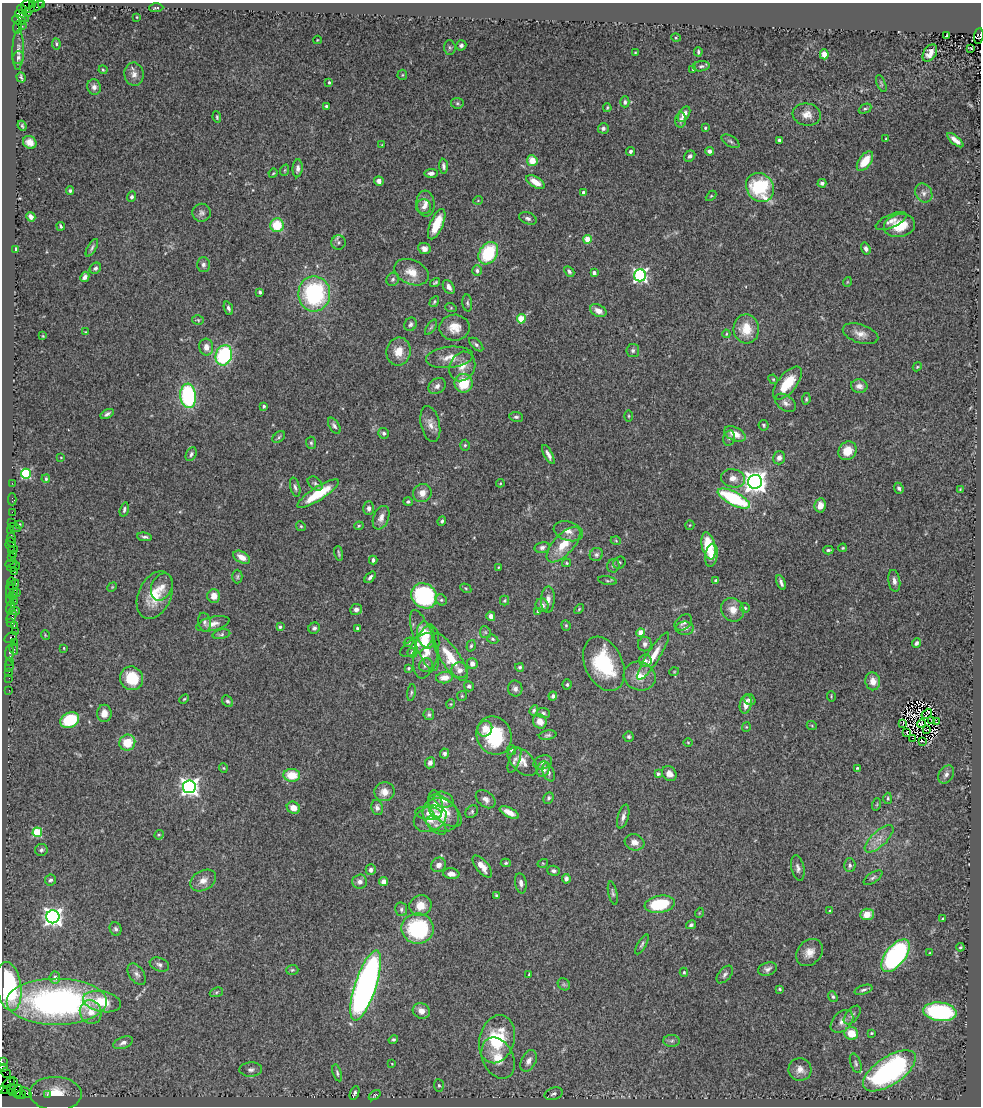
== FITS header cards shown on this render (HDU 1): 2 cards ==
NAXIS1  =                  979
NAXIS2  =                 1104

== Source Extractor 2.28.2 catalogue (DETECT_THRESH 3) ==
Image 979 x 1104 px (HDU 1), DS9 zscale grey, 1 PNG px = 1 image px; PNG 983 x 1108 px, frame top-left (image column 1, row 1104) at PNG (2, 3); each listed source drawn as its Kron ellipse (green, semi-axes under 4 px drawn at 4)
Background 2.53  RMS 0.044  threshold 0.133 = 3 sigma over >= 5 px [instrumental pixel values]
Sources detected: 451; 3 with non-positive FLUX_AUTO (blend fragments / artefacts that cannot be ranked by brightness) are neither listed nor drawn; the other 448 listed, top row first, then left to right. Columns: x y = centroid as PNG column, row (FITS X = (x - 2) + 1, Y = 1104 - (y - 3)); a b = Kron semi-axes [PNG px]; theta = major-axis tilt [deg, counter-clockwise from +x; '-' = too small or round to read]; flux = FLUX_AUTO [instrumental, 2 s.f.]
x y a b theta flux
33 4 3 3 - 320
42 4 3 2 - 92
36 6 8 4 38 490
28 7 7 6 - 810
156 8 7 3 2 4.7
22 9 5 3 - 240
28 13 3 2 - 93
22 16 8 4 -37 1500
137 17 3 2 - 2.4
19 20 7 3 -21 220
22 26 3 2 - 47
17 28 6 3 82 270
947 35 3 2 - 3.4
979 36 8 5 84 1300
676 38 5 3 - 3.1
317 40 4 2 - 2.2
56 44 5 4 - 4.2
461 45 5 5 - 8.9
450 47 7 5 -88 6.3
971 49 3 3 - 5.9
18 50 20 5 88 10
698 52 4 3 - 4.6
635 53 3 2 - 2.4
930 53 9 6 57 20
824 54 5 4 - 32
18 57 6 5 - 6.5
701 66 8 5 7 6.6
103 70 4 3 - 3.1
693 70 3 3 - 3
134 74 11 9 -81 20
402 75 5 5 - 4.1
21 77 5 2 - 4.3
329 82 3 3 - 4.8
881 84 9 3 -68 4.5
94 87 8 7 - 13
625 102 5 4 - 8.1
457 103 6 5 - 5.4
326 106 4 3 - 3.9
607 108 4 3 - 3.6
865 109 7 4 26 5.3
684 114 8 5 58 19
807 114 14 11 -7 28
217 117 6 3 -82 4
681 120 7 5 83 10
22 126 5 3 - 3.3
603 128 5 5 - 8.7
705 128 4 4 - 4
886 139 3 2 - 2.1
779 140 4 3 - 5.7
955 140 10 4 -40 18
730 141 10 5 -31 6.5
30 142 7 6 - 19
382 145 3 3 - 2.1
631 151 4 4 - 9.4
709 151 4 4 - 10
690 156 6 5 - 8.1
532 161 5 5 - 43
865 161 11 6 54 54
443 166 7 4 -86 7.2
298 168 9 5 85 11
285 170 6 3 70 3.4
273 173 5 4 - 3.1
431 173 7 4 3 10
379 181 5 5 - 14
535 182 10 5 -31 34
822 183 4 4 - 8.7
760 187 15 13 -53 210
70 191 4 3 - 4.7
583 193 4 3 - 11
924 193 10 8 -58 15
711 196 6 4 44 3.7
132 197 5 4 - 7.3
478 200 5 3 - 2.3
425 204 13 9 -85 22
424 207 7 7 - 13
201 213 9 9 - 11
31 217 5 4 - 11
528 218 9 5 -21 9.5
891 221 17 6 24 18
437 224 16 6 67 67
277 225 7 7 - 93
61 226 4 3 - 4.4
899 226 16 11 13 67
587 239 4 4 - 68
338 243 7 7 - 8.2
92 248 10 4 60 6.7
424 249 6 5 - 16
866 249 6 4 -72 8.6
15 250 3 3 - 26
488 253 12 9 58 170
203 265 7 6 - 9.7
95 268 6 5 - 8.4
477 271 5 5 - 8.6
569 271 6 4 -45 6.6
411 272 18 12 -25 45
594 273 4 4 - 9
640 275 6 6 - 720
85 277 5 4 - 12
393 279 7 6 - 7.2
847 282 5 3 - 2.4
435 283 5 3 - 4.3
449 287 8 5 -59 14
260 292 4 3 - 5
314 294 17 16 - 360
434 302 6 4 60 4.3
467 303 8 5 -85 6.5
228 308 7 4 -68 8.5
451 308 5 3 - 2.9
598 311 9 6 -27 23
521 319 4 4 - 110
198 320 6 4 -15 4.2
410 324 7 6 - 7.1
431 327 9 3 56 4.3
454 328 15 13 1 41
746 329 14 12 -84 61
86 332 3 3 - 2.3
726 334 4 4 - 2.9
860 334 18 9 -18 27
43 336 4 3 - 2.6
476 345 8 5 -43 7.1
206 347 8 7 - 21
398 351 14 12 80 46
633 351 6 6 - 7.3
224 355 10 8 71 280
449 357 24 10 6 38
462 366 15 12 65 34
917 367 5 3 - 3.2
773 379 5 4 - 3.3
463 383 9 9 - 79
787 383 20 9 51 84
437 386 9 7 39 13
859 386 8 6 -7 18
188 396 12 8 -85 340
806 399 6 4 81 4.2
785 403 12 7 -37 14
264 406 4 3 - 4.7
107 414 7 4 31 8.3
629 416 5 3 - 3.2
516 417 7 5 -8 6.4
430 424 18 9 -77 25
764 425 5 5 - 4.6
334 426 9 5 -57 8.8
384 433 5 5 - 6.5
735 434 11 6 -24 36
279 437 7 4 38 4.9
729 438 8 5 76 7.9
311 443 6 5 - 5.4
465 445 5 4 - 4.6
847 451 10 8 45 42
191 454 7 5 64 8
548 454 10 3 -62 12
61 457 3 2 - 1.8
779 458 7 6 - 14
26 474 5 5 - 260
733 478 12 9 -12 23
46 479 4 3 - 4.5
755 482 7 7 - 2600
12 483 2 2 - 40
315 483 8 6 -39 7.8
500 483 4 3 - 2.7
295 487 10 4 -75 8.6
899 488 5 4 - 6.5
960 489 3 3 - 2.7
422 493 9 9 - 27
318 494 24 6 33 99
734 498 18 6 -27 270
12 499 6 3 -89 62
408 502 5 4 - 5
820 505 7 5 80 23
369 508 7 5 90 12
124 509 7 4 75 6.2
12 512 2 2 - 65
381 518 12 7 68 19
442 521 5 3 - 5.8
11 523 3 3 - 220
19 524 3 3 - 2.2
690 525 5 4 - 2.9
301 526 5 4 - 4
359 526 5 3 - 3.6
14 527 6 2 -18 71
11 531 2 2 - 33
568 531 15 9 -18 25
11 537 5 3 - 260
144 537 7 3 -6 6.9
616 541 5 3 - 2.8
11 542 5 2 - 120
563 545 22 10 47 69
708 546 14 6 -78 120
12 547 7 3 -37 270
542 547 7 5 13 8.3
843 548 4 3 - 2.9
11 550 3 3 - 140
828 550 5 3 - 6
339 553 7 3 -79 5
13 554 3 2 - 130
596 554 7 6 - 8
711 555 11 6 82 21
242 557 9 5 -29 29
11 558 3 2 - 140
373 560 4 3 - 7.5
567 563 4 4 - 3.4
619 563 6 5 - 5.4
11 564 6 3 6 150
613 566 7 6 - 6.7
14 567 7 3 19 280
498 567 3 2 - 2
14 572 2 2 - 110
237 577 7 5 -90 4.9
370 577 7 4 49 7.9
716 580 4 3 - 7.3
607 581 9 3 -9 4.2
894 581 11 6 -81 15
11 582 4 3 - 250
781 583 8 3 -69 9.4
13 585 6 3 38 400
112 587 5 4 - 3.5
162 587 14 10 65 25
466 588 6 4 -30 3.7
10 590 8 2 88 150
13 592 3 3 - 220
17 592 2 2 - 120
155 595 25 16 65 88
13 596 3 3 - 360
214 596 7 6 - 27
424 596 13 12 - 300
10 599 6 2 -88 560
441 600 6 5 - 5.5
504 600 5 4 - 3.8
548 600 13 7 87 15
14 601 2 2 - 140
542 605 7 6 - 12
11 607 7 3 79 660
745 608 5 5 - 4.3
356 609 6 5 - 10
579 609 6 3 46 3.3
733 610 12 11 - 33
14 611 5 3 - 170
538 611 4 4 - 6.1
12 616 7 3 62 500
491 616 5 4 - 16
205 622 9 6 -78 11
683 622 9 7 37 13
11 623 4 3 - 200
213 624 17 7 14 23
566 625 5 4 - 4.3
14 626 3 2 - 100
280 627 4 4 - 5.9
314 628 6 5 - 7.8
357 628 3 3 - 4.4
685 628 9 6 0 12
15 631 4 2 - 190
485 632 6 5 - 5.3
641 633 4 4 - 70
221 634 9 4 12 6.3
45 635 5 3 - 2.4
426 635 14 8 -75 44
11 638 7 4 34 480
493 639 6 4 -27 4.1
424 640 32 9 -70 82
14 642 3 2 - 110
409 642 5 4 - 5
916 643 4 3 - 9.5
645 644 7 6 - 10
417 645 18 7 31 21
471 646 6 4 71 4.4
64 648 3 2 - 2.2
14 649 6 3 -81 160
426 652 27 12 78 53
10 653 8 3 87 460
412 653 5 5 - 12
653 656 28 6 58 52
450 657 28 9 -56 78
645 660 6 6 - 8.2
9 661 3 2 - 190
472 664 5 5 - 16
604 664 28 19 -66 200
426 665 7 6 - 11
9 666 6 3 -80 190
520 667 4 4 - 4.7
408 668 3 3 - 4
460 670 8 7 - 16
9 672 2 2 - 79
674 672 5 3 - 2.4
640 676 16 14 -23 47
9 678 2 2 - 82
132 678 12 11 - 91
445 678 8 5 7 26
873 681 9 7 -82 29
567 684 5 4 - 5.5
469 686 5 5 - 6.8
515 689 8 7 - 11
9 690 2 2 - 52
411 693 8 3 81 4.6
462 696 5 5 - 3.9
553 696 4 4 - 8
831 696 5 3 - 2.9
184 699 5 3 - 3.4
749 700 6 5 - 6.8
227 701 6 5 - 6.5
451 704 5 3 - 2.5
746 704 9 5 77 29
534 710 5 3 - 5.4
104 713 8 7 - 27
543 713 6 5 - 6.7
927 714 6 2 47 6.6
429 715 5 5 - 5.9
70 720 10 7 27 150
932 720 3 2 - 0.94
540 721 7 6 - 27
937 722 3 2 - 2.5
903 723 3 2 - 0.01
922 724 4 2 - 5.9
812 726 5 3 - 2.9
746 727 4 4 - 3.1
485 729 8 7 - 27
926 729 3 2 - 3.8
906 733 3 2 - 2.4
494 735 20 17 -66 170
548 735 9 4 9 6.2
629 737 5 5 - 5.2
913 738 2 2 - 4.5
688 742 5 3 - 2.5
922 742 4 2 - 1.7
127 743 8 7 - 65
511 750 5 4 - 6.1
445 754 5 4 - 9
514 760 13 5 68 9.2
522 761 17 10 -44 28
543 762 9 6 20 11
430 763 6 5 - 10
223 768 4 4 - 3.3
857 768 4 4 - 3.3
543 769 8 6 73 20
548 772 10 5 -68 10
658 774 4 3 - 4.4
669 774 8 7 - 19
946 774 10 7 56 13
292 775 8 6 -3 65
189 787 6 6 - 1400
384 792 10 9 - 32
548 798 6 5 - 5.5
888 798 6 4 -88 4.6
486 799 11 7 -37 15
444 800 10 7 -23 30
435 804 14 7 -83 31
877 804 6 4 72 3.6
293 808 7 5 -30 30
377 808 8 6 -78 11
445 811 20 10 -44 50
472 812 7 5 46 5.5
509 812 10 5 -27 27
429 813 13 7 -6 16
441 815 19 16 -31 69
623 817 12 5 74 13
430 819 17 12 24 39
436 825 12 7 -40 13
37 832 5 5 - 160
159 835 5 4 - 3.8
879 839 18 7 43 28
634 842 10 8 -17 17
41 850 6 6 - 7.7
506 863 5 4 - 4.6
543 863 5 3 - 2.7
439 865 8 7 - 14
850 865 7 6 - 8
482 866 13 6 -51 28
798 868 13 6 -78 13
371 870 5 5 - 11
554 871 6 5 - 7.7
451 874 8 5 -6 17
873 878 11 5 34 7.4
566 879 5 4 - 12
50 880 5 5 - 6.2
203 881 14 9 29 24
360 882 7 7 - 14
384 882 4 4 - 17
521 883 10 5 -81 11
613 893 12 4 -78 7.3
496 895 4 2 - 3.4
660 904 15 8 9 160
420 905 11 10 - 45
401 909 7 6 - 7.3
830 911 4 3 - 3.8
699 913 5 3 - 2.4
867 914 7 5 4 44
53 917 6 6 - 1600
943 919 3 3 - 7.1
691 925 5 4 - 6.2
116 929 7 5 -68 8.1
418 929 16 15 - 280
642 944 11 4 60 6.7
960 947 4 3 - 3.2
809 952 15 11 46 30
930 953 3 3 - 3
895 956 19 10 51 480
159 964 10 6 -21 11
767 969 10 6 18 11
292 970 6 5 - 4.6
684 972 4 4 - 3.7
137 974 12 7 -57 13
725 974 10 6 50 10
529 975 3 3 - 3.3
55 977 6 5 - 18
564 984 7 5 -44 4.8
9 986 25 12 -81 390
366 986 36 10 72 1500
780 989 4 3 - 3.7
863 990 9 4 17 7.7
216 992 7 4 21 5
833 997 6 4 -51 5.9
57 1002 50 23 0 900
102 1002 19 10 -11 78
421 1011 9 7 -24 22
91 1012 12 10 -67 38
940 1012 17 9 -7 340
852 1015 11 6 51 11
842 1021 13 9 46 21
871 1033 3 2 - 3.4
851 1034 7 6 - 55
497 1039 24 17 74 170
393 1040 5 4 - 5.1
672 1041 8 6 3 7.7
123 1043 10 5 21 14
498 1058 21 15 -64 63
529 1061 11 7 63 20
2 1062 2 2 - 40
856 1063 10 5 -71 8.1
392 1064 3 2 - 2.1
2 1067 4 2 - 130
800 1069 11 11 - 23
251 1070 11 7 2 14
889 1071 30 14 34 640
6 1073 5 2 - 130
337 1073 9 4 -73 5.9
14 1082 3 2 - 79
9 1083 7 3 40 410
439 1085 6 5 - 5.4
9 1089 7 3 21 880
3 1090 3 2 - 420
18 1091 6 5 - 510
13 1092 4 3 - 80
26 1093 7 2 -35 240
355 1093 7 4 68 7.7
56 1094 26 16 -2 97
554 1094 9 6 18 9.6
21 1095 5 3 - 180
47 1095 2 2 - 52
375 1095 6 4 36 3.7
At the frame edge (FLAGS 8, measured only in part): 7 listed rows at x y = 33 4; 42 4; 979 36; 9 986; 2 1062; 2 1067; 3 1090
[3 non-positive-flux detections neither listed nor drawn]